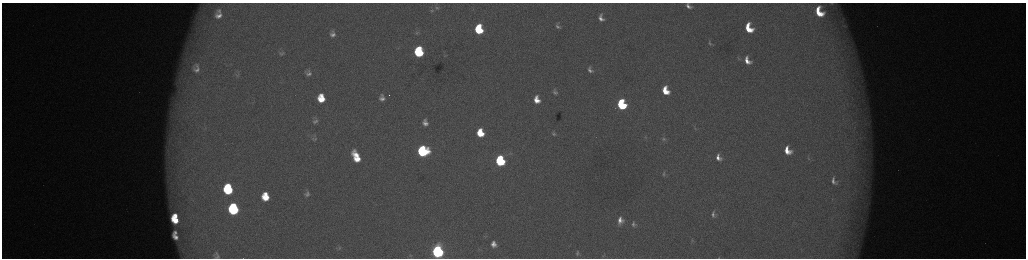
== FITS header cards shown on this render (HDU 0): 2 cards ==
NAXIS1  =                 2048 /fastest changing axis
NAXIS2  =                  512 /next to fastest changing axis

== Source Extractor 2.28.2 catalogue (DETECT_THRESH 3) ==
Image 2048 x 512 px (HDU 0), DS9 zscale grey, zoomed out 1/2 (1 PNG px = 2 x 2 image px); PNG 1028 x 260 px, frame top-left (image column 1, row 511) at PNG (2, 3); no overlay
Background 176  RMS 2.1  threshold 6.18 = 3 sigma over >= 5 px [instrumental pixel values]
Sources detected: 74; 7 cannot appear on this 1/2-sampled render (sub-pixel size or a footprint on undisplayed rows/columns) and are not listed; the other 67 listed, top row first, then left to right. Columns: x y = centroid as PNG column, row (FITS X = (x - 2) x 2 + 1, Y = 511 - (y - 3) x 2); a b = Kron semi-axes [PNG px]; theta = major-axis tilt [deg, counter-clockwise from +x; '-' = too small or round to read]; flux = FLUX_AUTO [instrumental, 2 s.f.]
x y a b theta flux
832 3 7 4 -18 910
688 6 9 6 -44 2500
437 8 9 5 1 1700
432 10 7 5 13 1100
219 11 4 4 - 1100
819 12 11 7 -63 12000
219 16 6 5 - 2600
601 18 7 4 -70 2500
558 26 8 5 -49 1300
844 26 6 4 -1 730
749 28 9 6 -63 11000
479 29 8 6 -79 24000
332 31 7 5 -78 1100
417 33 7 5 -8 990
333 35 7 6 - 1900
710 43 8 5 -65 1100
419 52 8 6 -78 36000
282 53 7 4 22 800
739 58 5 3 - 500
747 60 9 6 -63 4400
196 68 18 13 -85 7900
590 70 7 5 -49 1800
308 73 8 6 -86 1800
238 75 7 5 36 720
665 91 7 5 -66 9500
555 92 8 6 -65 1400
321 98 7 6 - 10000
382 98 7 6 - 2300
537 100 8 6 -71 5600
621 104 7 6 - 40000
615 108 2 2 - 250
315 121 7 5 81 1400
425 123 6 5 - 2400
695 128 6 3 -66 480
480 133 7 5 -75 11000
554 133 8 5 -70 1200
645 137 4 2 - 350
315 139 8 5 3 950
664 139 7 5 -35 1000
787 150 9 7 -61 7100
423 151 7 7 - 58000
356 155 10 5 -46 5900
718 157 7 5 -63 2800
808 158 6 3 -83 590
357 159 7 4 -13 5700
500 161 7 6 - 51000
664 174 7 4 -85 850
833 181 7 4 -73 1600
228 189 8 6 -81 35000
307 194 10 7 89 2100
265 196 8 7 - 11000
233 209 8 7 - 62000
713 214 7 5 -82 1400
175 216 4 3 - 3900
175 220 7 5 -41 9600
620 220 9 7 85 3800
634 224 9 7 -70 1900
175 232 4 3 - 1100
175 237 7 4 -46 2800
692 241 6 2 86 420
494 244 6 5 - 2900
339 248 8 5 87 1000
438 251 7 6 - 130000
577 253 9 8 - 2100
216 255 9 6 -71 1600
603 255 7 3 64 570
719 257 4 2 - 240
At the frame edge (FLAGS 8, measured only in part): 4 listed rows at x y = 832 3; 688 6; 216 255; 719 257
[7 sub-pixel or undisplayed-footprint detections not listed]